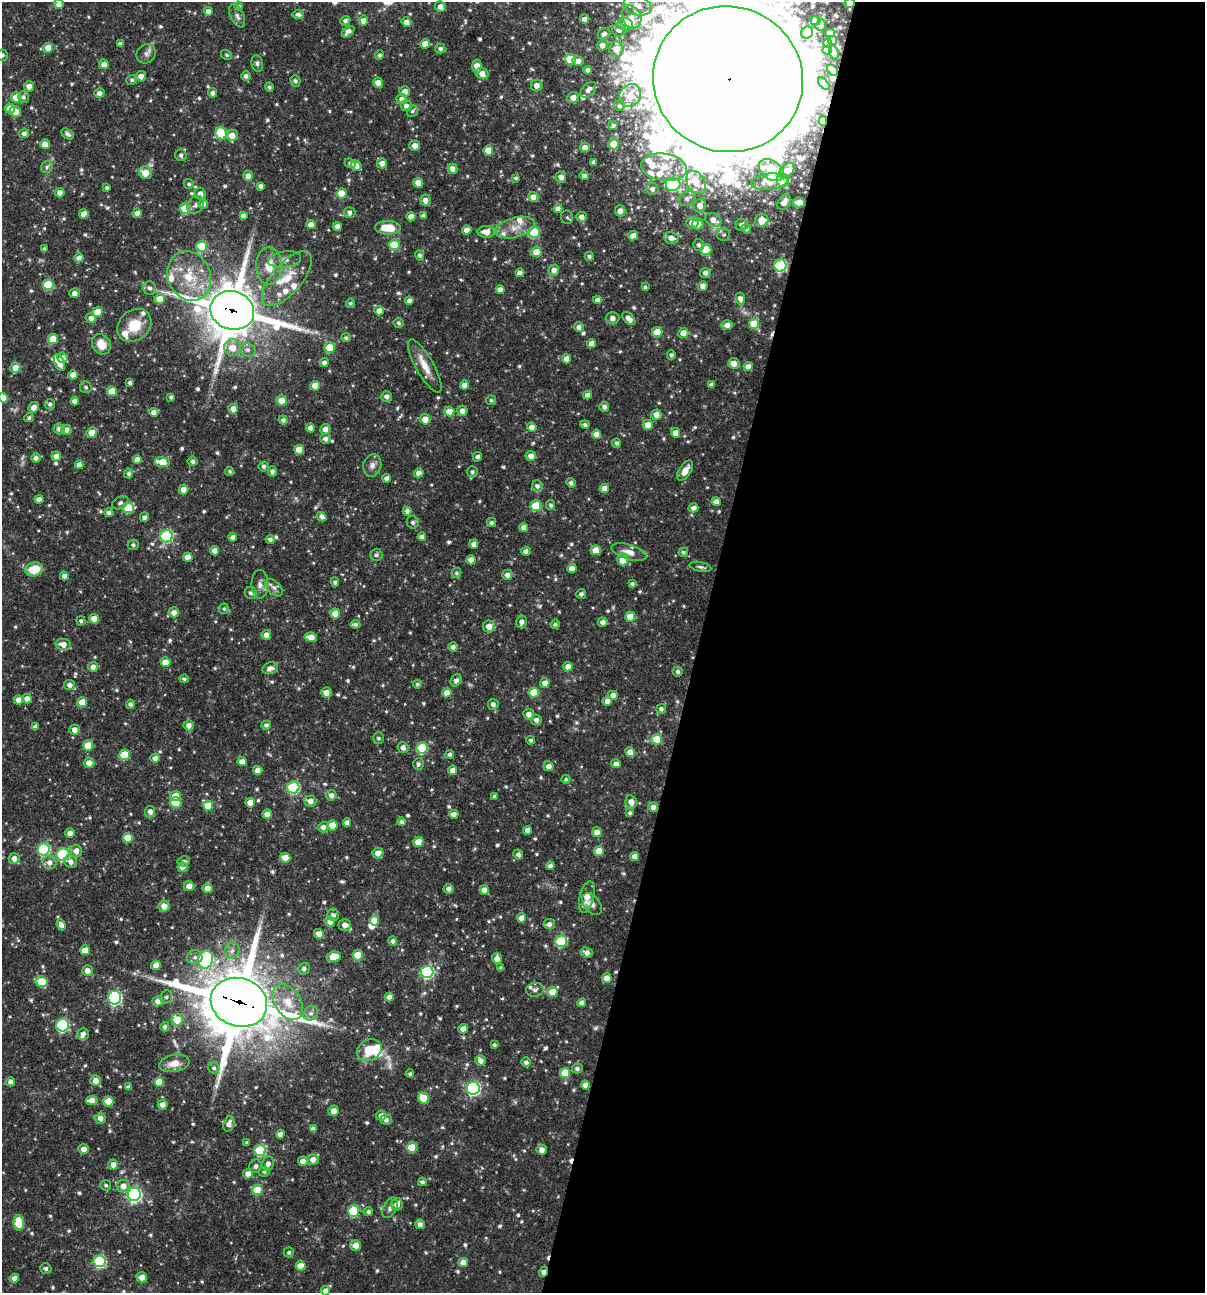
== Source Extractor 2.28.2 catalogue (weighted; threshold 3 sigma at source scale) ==
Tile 12 of 4 x 4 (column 4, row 3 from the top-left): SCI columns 3860-5062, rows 1293-2583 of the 5187 x 5168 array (HDU 1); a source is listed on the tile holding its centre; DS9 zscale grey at full resolution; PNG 1207 x 1295 px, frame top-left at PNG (2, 2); each listed source drawn as its Kron ellipse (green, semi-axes under 4 px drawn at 4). Shown black and unused: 42% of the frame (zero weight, under 3 of 4 exposures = <1% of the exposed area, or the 3 px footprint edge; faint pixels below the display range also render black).
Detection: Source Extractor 2.28.2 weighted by HDU 2 'WHT'; one run over the whole footprint, this tile lists its part. Background 0.0707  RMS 0.0036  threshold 0.0161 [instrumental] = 3 sigma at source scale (4.5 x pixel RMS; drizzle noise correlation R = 1.50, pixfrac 1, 0.05/0.05 arcsec/px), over >= 5 px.
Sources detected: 767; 3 too faint to see at this stretch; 3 inside a brighter object's white glare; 5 cosmic-ray / hot-pixel residue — neither listed nor drawn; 27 inside a brighter listed object's ellipse — not listed separately; of the other 729, all 500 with FLUX_AUTO >= 0.71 (the completeness limit of this list) listed and drawn (229 fainter detections not listed), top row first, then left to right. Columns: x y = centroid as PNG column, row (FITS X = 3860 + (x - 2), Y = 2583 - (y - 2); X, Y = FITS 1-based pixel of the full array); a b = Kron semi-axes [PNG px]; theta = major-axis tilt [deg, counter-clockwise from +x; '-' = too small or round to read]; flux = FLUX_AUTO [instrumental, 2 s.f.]
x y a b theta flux
849 3 5 5 - 2.5
59 4 5 4 - 2.1
637 5 14 9 -19 5.2
239 6 4 4 - 0.73
440 7 5 5 - 2.2
208 11 4 4 - 2.1
298 14 6 5 - 1.6
237 16 12 6 -63 1.7
632 17 12 9 -63 4.2
585 19 5 4 - 1.6
815 20 5 4 - 1
345 21 5 5 - 0.99
363 21 5 5 - 2.6
406 22 5 4 - 2.4
625 24 7 6 - 3.2
821 25 6 5 - 0.83
619 30 7 6 - 2.2
348 32 7 4 40 2.2
807 33 6 5 - 3.4
830 33 5 4 - 2.1
604 34 6 5 - 1.2
833 40 4 4 - 2
828 43 4 4 - 2.1
120 44 4 4 - 1.4
425 44 5 4 - 3.4
602 45 5 5 - 2.3
48 48 5 5 - 4.5
440 49 5 5 - 1.1
616 49 7 7 - 3.3
827 50 5 4 - 2.2
834 52 8 4 -74 1.6
146 54 10 9 - 1.7
2 55 5 5 - 0.72
227 55 6 4 -31 0.77
380 55 4 4 - 0.85
570 59 5 5 - 15
578 61 5 5 - 2.3
257 63 8 5 -80 0.98
104 64 5 5 - 2.8
477 66 6 4 -87 3.6
588 70 4 4 - 1.5
833 70 6 3 -47 1.6
482 74 6 5 - 2.9
141 76 5 5 - 2.3
246 76 5 4 - 1.4
728 79 75 72 -22 16000
132 80 5 5 - 0.92
295 81 5 5 - 0.94
378 83 5 5 - 3
824 84 7 3 -52 1.5
537 85 6 6 - 2.6
29 86 5 5 - 2.2
269 87 4 4 - 0.8
588 90 9 5 44 1.7
405 91 5 5 - 2.5
99 93 5 4 - 1.8
212 93 5 4 - 1.4
630 96 12 10 57 6.1
16 97 5 5 - 7.7
23 97 6 5 - 0.98
573 97 6 5 - 2.6
402 99 5 5 - 1.8
406 106 5 5 - 1.5
619 106 5 5 - 1
10 108 5 5 - 4.8
412 111 6 5 - 0.77
15 112 6 5 - 4.5
823 121 5 3 - 3.3
613 125 5 4 - 0.81
24 133 5 4 - 1.5
221 133 6 5 - 19
67 134 7 4 -34 1.2
232 135 6 5 - 3.8
45 144 5 5 - 3.2
613 144 5 5 - 5.1
415 146 5 5 - 2.8
585 147 5 5 - 2.5
488 150 5 5 - 5.8
181 155 6 5 - 1.2
593 162 4 3 - 0.84
350 163 5 4 - 1.2
382 163 5 5 - 2.3
356 166 5 5 - 2.6
47 167 6 5 - 0.94
664 167 23 13 -9 7.6
452 169 5 5 - 2.3
771 170 14 9 -34 8
787 171 9 6 44 3.3
146 173 6 6 - 5.2
248 176 5 5 - 2.4
584 176 5 4 - 1.6
561 177 5 5 - 2.4
516 178 4 3 - 0.75
783 180 7 6 - 10
769 182 18 8 7 4.5
418 183 5 4 - 4.2
696 183 12 8 -59 5.5
189 184 5 4 - 0.79
673 184 7 6 - 37
261 186 4 4 - 1.6
107 187 3 3 - 0.82
652 189 6 6 - 1.6
60 193 5 4 - 2.3
342 193 5 5 - 6.8
200 194 6 5 - 2.1
533 197 5 5 - 3
687 198 9 6 28 1.6
425 200 6 5 - 2.4
784 202 8 6 56 3.2
799 202 6 5 - 3.5
203 204 5 4 - 1.7
196 205 10 7 56 1.4
700 206 7 5 68 3.4
185 209 5 5 - 10
558 209 4 4 - 2
620 211 5 5 - 2.5
137 213 5 4 - 2.3
350 213 6 5 - 1.3
84 214 4 4 - 3.9
243 216 4 4 - 1.4
423 216 4 4 - 1.2
411 217 4 4 - 2.8
567 217 7 6 - 0.8
582 217 5 5 - 2.1
713 220 8 6 -28 2.9
762 220 7 6 - 6.3
692 223 6 6 - 3.3
311 224 5 4 - 2.3
698 224 5 5 - 3.7
742 225 6 6 - 1.7
337 226 4 4 - 2.2
388 228 13 6 -2 8.1
515 228 20 10 15 5
746 229 5 4 - 1.1
467 230 5 4 - 3.4
486 232 8 6 1 3.4
534 232 6 5 - 19
724 235 6 6 - 1
633 236 5 4 - 3.4
671 238 7 5 -11 2.4
394 245 5 5 - 12
699 245 6 5 - 1.3
202 246 5 5 - 15
44 249 3 3 - 0.87
706 250 5 5 - 13
536 252 5 5 - 6
420 255 5 4 - 1
589 256 4 4 - 0.95
79 258 4 4 - 2.2
285 260 16 8 8 2.7
269 266 19 12 -89 6.6
780 266 6 6 - 34
554 270 5 5 - 2.3
520 273 4 4 - 1.8
705 273 5 5 - 1.8
189 276 25 21 -68 14
287 278 34 15 50 11
48 285 5 5 - 14
703 286 5 5 - 2.1
645 287 3 3 - 0.72
150 288 7 6 - 1.1
500 290 4 4 - 2.2
74 293 5 5 - 1.8
160 299 5 5 - 5.8
740 299 6 4 -81 2.3
598 300 4 4 - 2.2
409 301 4 4 - 1.7
350 303 4 4 - 0.78
232 310 22 19 -19 1800
379 311 5 5 - 2.5
97 312 5 5 - 7.5
91 318 5 5 - 2
612 318 7 6 - 1.7
629 319 8 5 -47 2.2
399 323 5 5 - 0.88
754 324 5 5 - 10
134 325 18 15 40 9.2
727 325 6 5 - 2.5
579 327 5 5 - 1.5
657 332 5 5 - 9.2
683 333 5 5 - 4.5
346 338 4 4 - 0.87
53 339 5 5 - 7.4
591 343 4 4 - 2.3
101 344 10 9 - 5.6
232 348 8 8 - 4.5
330 348 5 5 - 9.6
248 350 8 6 -29 1.3
671 355 4 4 - 0.83
63 358 5 5 - 3.2
566 359 4 4 - 2.8
59 362 9 5 -68 3.7
324 363 4 4 - 1.5
734 363 5 5 - 3.1
425 366 30 9 -61 5.5
748 367 4 4 - 2.7
15 368 5 5 - 4.3
73 375 5 4 - 2.9
130 383 4 3 - 1.2
464 385 4 4 - 3
712 385 4 4 - 1.4
315 386 5 4 - 4.2
86 387 6 5 - 0.84
112 391 5 5 - 6.6
588 395 4 4 - 1.7
387 396 5 5 - 1.6
171 397 4 3 - 0.82
3 398 5 4 - 5.9
282 400 5 5 - 5.1
491 400 5 5 - 0.79
75 401 4 4 - 1.9
50 404 5 5 - 1.1
34 407 5 5 - 2.5
604 407 5 5 - 1.5
233 409 5 5 - 2.7
462 411 5 5 - 2.2
154 412 4 4 - 2.4
449 412 5 5 - 4.5
656 415 5 5 - 2.9
29 418 5 4 - 0.87
425 419 5 5 - 4.1
283 420 4 4 - 1.1
585 425 4 4 - 0.94
648 425 5 5 - 4.6
532 427 5 4 - 2.2
310 428 4 4 - 2.2
59 429 5 5 - 1.5
325 429 5 5 - 2.5
66 430 5 5 - 2.4
92 433 5 5 - 6.6
675 433 5 4 - 3
596 434 5 4 - 3.1
325 439 5 5 - 1.6
616 443 5 4 - 1
299 450 5 5 - 6.8
56 456 5 4 - 2.1
531 456 5 5 - 2.6
477 457 5 4 - 1.1
36 458 5 4 - 1.5
137 460 4 4 - 2.2
193 461 5 5 - 1.2
162 462 7 5 -9 8.4
79 465 4 4 - 2.2
372 465 11 9 73 1.9
264 466 5 5 - 1.2
272 471 5 4 - 1.4
685 471 11 6 57 3.2
230 472 5 4 - 0.71
472 472 5 5 - 0.89
419 473 4 4 - 2.2
129 474 5 4 - 0.9
387 478 4 4 - 1.8
571 483 5 4 - 1.2
537 486 6 5 - 1.4
604 488 4 4 - 2.9
184 489 5 5 - 3
39 499 4 4 - 2.2
716 502 4 4 - 2.7
120 503 9 5 30 1.1
551 505 5 4 - 0.93
536 506 5 5 - 14
128 508 5 5 - 17
693 508 5 4 - 1.7
407 511 4 4 - 1.4
109 512 4 4 - 1.4
144 517 5 4 - 1.2
322 517 5 4 - 1.4
413 522 6 6 - 1
491 522 5 4 - 0.83
524 527 4 4 - 2.2
166 536 6 6 - 37
233 537 4 4 - 1.8
422 537 4 4 - 1.8
270 539 4 4 - 1.1
474 544 4 4 - 2.1
133 545 5 5 - 0.87
596 550 5 5 - 5.8
215 551 4 4 - 2.4
526 551 5 4 - 1.6
629 552 18 7 -17 3.3
683 552 5 4 - 0.73
376 555 6 6 - 1.2
188 557 4 4 - 2.9
471 560 4 4 - 2.4
623 560 5 5 - 6.7
700 567 11 5 -11 0.95
572 568 4 4 - 3.5
34 569 9 7 15 9.7
457 573 5 5 - 0.77
507 575 5 5 - 1.9
64 576 4 4 - 2
335 582 5 4 - 0.73
260 584 14 8 -90 2.2
632 584 4 4 - 0.89
274 588 11 6 -45 1.6
251 593 6 6 - 1.2
581 594 5 5 - 1.1
224 609 5 5 - 0.76
174 612 5 5 - 2.5
335 614 5 5 - 6.6
630 617 5 5 - 5.7
94 619 5 5 - 4.6
81 621 4 4 - 0.86
521 622 6 5 - 1.7
603 622 5 4 - 1.8
356 624 4 4 - 0.98
555 624 5 4 - 0.97
489 626 6 6 - 3
266 635 5 5 - 2.3
311 637 6 4 -8 3.8
63 644 7 5 -11 2.9
453 647 4 4 - 1.4
165 662 5 5 - 4.4
93 667 5 5 - 1.8
568 667 5 4 - 2.6
270 668 8 5 13 2.3
678 671 5 5 - 0.98
184 679 4 4 - 0.77
456 680 6 5 - 1.3
545 683 5 5 - 2.8
417 684 4 4 - 0.73
70 685 5 5 - 1.8
326 692 5 5 - 2.7
447 692 5 4 - 3.1
534 692 5 5 - 9.2
613 695 5 4 - 2.4
27 699 5 5 - 2.4
18 700 4 4 - 2.6
607 701 5 4 - 2.2
82 702 5 5 - 6.5
130 704 4 4 - 1.1
493 704 5 5 - 1.4
661 709 5 5 - 1.1
529 714 5 5 - 2.4
536 720 5 5 - 1.6
189 725 5 5 - 2.3
266 725 5 4 - 1
35 727 4 4 - 1.4
74 730 5 5 - 2.4
379 738 5 5 - 0.82
657 739 5 5 - 11
531 740 4 4 - 0.86
88 746 5 5 - 8.7
403 748 5 5 - 2
422 748 5 5 - 21
630 752 5 4 - 2.5
450 754 4 4 - 1
125 755 5 5 - 11
155 758 5 4 - 2
242 762 4 4 - 2.9
89 763 5 5 - 3.2
418 764 6 5 - 1
616 764 5 4 - 2.1
549 766 5 5 - 2.4
258 770 4 4 - 2.4
453 770 5 4 - 2.4
566 779 4 4 - 0.73
293 788 6 6 - 35
331 795 5 5 - 1.9
175 796 5 5 - 4.6
495 796 4 4 - 1.1
310 801 6 5 - 2.8
631 802 6 5 - 2.8
176 803 5 5 - 15
250 803 5 4 - 4.7
208 806 5 5 - 6.5
653 807 5 4 - 2.2
150 812 5 5 - 2.1
630 813 4 4 - 0.87
267 814 5 4 - 3.2
454 814 4 4 - 2.6
347 822 4 4 - 1.9
402 822 4 4 - 1.1
332 825 5 5 - 7.2
323 827 5 5 - 1.6
528 830 4 4 - 2.7
597 832 5 5 - 2.8
70 833 5 4 - 2.5
128 838 5 5 - 6.7
418 842 5 5 - 5.1
44 849 6 6 - 40
76 851 6 5 - 2.5
599 851 5 5 - 5.5
378 853 6 5 - 2.6
518 854 5 5 - 1.4
63 855 6 6 - 34
635 856 4 4 - 2.5
285 858 5 5 - 6.8
14 859 5 5 - 2.7
184 861 6 5 - 1.1
50 862 7 7 - 2
71 862 7 6 - 1.8
550 866 4 4 - 1.5
182 867 5 5 - 2.4
189 886 5 5 - 2.8
207 888 5 5 - 2.8
449 889 5 5 - 1.6
484 890 4 4 - 2.7
587 897 16 7 75 4.6
592 904 12 8 -51 1.7
164 906 6 5 - 3
333 915 6 5 - 1.2
522 918 4 4 - 3.4
330 921 5 5 - 2.4
374 921 5 5 - 6.3
549 924 6 5 - 1.5
61 925 5 4 - 2.2
345 925 6 5 - 2.6
319 934 5 5 - 3.2
393 941 5 4 - 1
561 941 6 5 - 20
85 950 5 5 - 6.3
232 951 8 7 - 1.5
587 953 6 5 - 1.8
358 955 5 5 - 9.7
195 957 8 7 - 1.5
334 957 7 5 10 7.5
497 959 5 5 - 2.7
206 960 9 7 75 41
156 965 5 4 - 3.5
501 968 4 3 - 0.83
304 969 6 5 - 1.1
88 971 5 5 - 2.3
427 972 6 6 - 48
607 978 5 5 - 3.5
41 982 6 5 - 13
535 990 8 7 - 1.2
552 992 5 5 - 5.8
166 997 6 5 - 0.96
389 997 4 4 - 2.1
115 998 7 6 - 54
158 1001 5 5 - 2.3
239 1002 29 24 -19 3000
288 1002 19 13 -56 7.5
582 1003 4 4 - 2.2
311 1013 7 6 - 1.4
177 1020 6 5 - 8.1
63 1025 6 6 - 38
165 1027 5 4 - 1.2
463 1029 4 4 - 2.3
83 1034 6 5 - 1.8
494 1045 4 4 - 0.73
369 1050 13 10 32 8.3
481 1061 5 5 - 2.5
526 1062 5 4 - 1.2
174 1063 15 8 11 4.1
214 1068 6 5 - 0.98
577 1068 5 5 - 1
565 1073 5 5 - 8.9
410 1074 4 4 - 0.76
96 1081 5 5 - 2.6
11 1082 4 4 - 1.6
159 1082 5 5 - 7.3
585 1085 4 4 - 2.3
129 1087 4 4 - 1.3
473 1088 6 6 - 62
424 1098 6 5 - 10
92 1100 6 4 5 3.5
108 1101 5 5 - 7.5
163 1105 5 5 - 2.2
333 1111 5 5 - 2.8
381 1116 5 5 - 2.5
100 1118 5 5 - 2.4
386 1120 5 5 - 1.3
229 1124 8 5 73 2.4
313 1129 4 4 - 1.6
280 1134 4 4 - 2.2
247 1142 4 4 - 0.73
412 1147 5 5 - 11
83 1149 5 5 - 2.4
260 1150 6 5 - 28
542 1150 5 5 - 2.4
313 1159 5 5 - 2.6
303 1161 5 5 - 2.4
268 1164 7 6 - 1.7
113 1165 5 5 - 2.3
256 1166 7 6 - 1
264 1172 5 4 - 0.74
248 1174 5 4 - 3.1
422 1182 4 4 - 1
106 1185 5 5 - 0.74
123 1186 6 6 - 2.7
257 1190 5 5 - 11
134 1194 6 6 - 84
397 1204 6 5 - 2.3
390 1208 11 6 64 1.7
353 1211 5 5 - 24
368 1212 4 4 - 1
19 1223 7 5 -82 12
420 1224 5 5 - 1.6
356 1245 5 5 - 3.7
289 1252 5 5 - 0.86
100 1261 6 6 - 39
463 1262 5 4 - 2.7
301 1266 5 5 - 6.4
46 1269 6 5 - 1
544 1272 5 4 - 2.8
142 1277 5 5 - 3.9
15 1278 4 4 - 2.3
325 1291 5 4 - 1.9
Overlapping masked pixels (flux is a lower limit): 6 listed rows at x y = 849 3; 728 79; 823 121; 232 310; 239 1002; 544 1272
Isophote crosses this tile's border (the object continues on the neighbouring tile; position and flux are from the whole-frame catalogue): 7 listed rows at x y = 849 3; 637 5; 298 14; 2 55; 728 79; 3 398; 325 1291